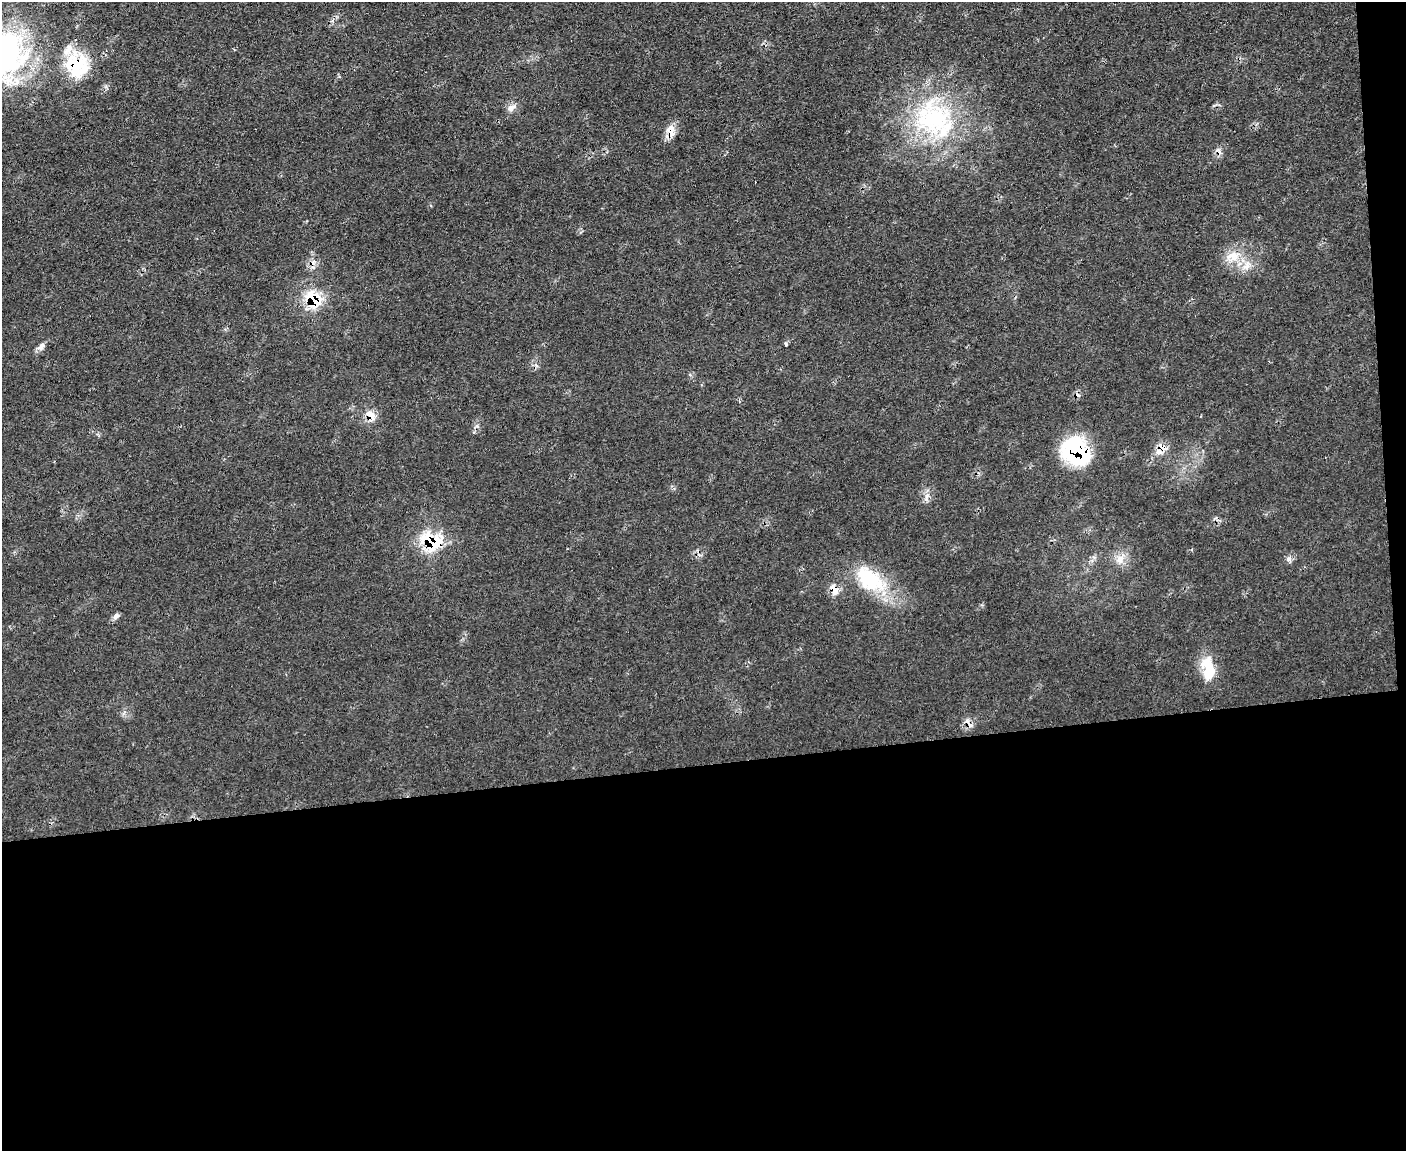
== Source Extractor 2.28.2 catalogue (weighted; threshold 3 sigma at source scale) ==
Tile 12 of 3 x 4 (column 3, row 4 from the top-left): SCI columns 3042-4445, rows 1-1149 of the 4570 x 4596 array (HDU 1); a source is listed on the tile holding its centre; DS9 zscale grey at full resolution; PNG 1408 x 1153 px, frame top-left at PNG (2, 2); no overlay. Shown black and unused: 35% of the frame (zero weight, under 2 of 3 exposures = <1% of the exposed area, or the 3 px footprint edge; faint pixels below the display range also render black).
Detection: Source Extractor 2.28.2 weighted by HDU 2 'WHT'; one run over the whole footprint, this tile lists its part. Background 0.0564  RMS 0.0088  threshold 0.0394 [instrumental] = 3 sigma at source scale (4.5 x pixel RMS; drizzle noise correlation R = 1.50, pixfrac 1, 0.05/0.05 arcsec/px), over >= 5 px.
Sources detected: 27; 4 cosmic-ray / hot-pixel residue — not listed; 3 inside a brighter listed object's ellipse — not listed separately; the other 20 listed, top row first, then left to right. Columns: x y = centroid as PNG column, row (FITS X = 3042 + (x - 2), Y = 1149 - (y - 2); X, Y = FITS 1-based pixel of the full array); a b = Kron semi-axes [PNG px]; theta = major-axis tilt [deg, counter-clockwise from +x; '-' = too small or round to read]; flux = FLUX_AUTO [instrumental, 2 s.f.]
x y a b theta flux
4 55 70 60 89 210
75 62 31 25 34 46
511 108 12 8 35 5.2
933 118 54 50 -8 130
671 131 19 10 87 11
1233 256 20 15 4 18
314 300 20 15 -48 35
786 344 5 4 - 1.3
41 347 11 7 50 4.5
370 414 12 8 -66 9.8
1076 451 30 23 -37 91
1159 452 12 9 -4 7.5
926 498 14 6 83 4.5
431 541 26 18 -21 49
1120 558 12 9 28 7.3
1288 559 6 6 - 3.9
870 579 46 25 -38 59
834 590 10 5 -75 9.5
116 616 7 6 - 3.8
1208 668 32 16 -81 25
Overlapping masked pixels (flux is a lower limit): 8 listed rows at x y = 75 62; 671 131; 314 300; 370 414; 1076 451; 1159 452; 431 541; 834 590
Isophote crosses this tile's border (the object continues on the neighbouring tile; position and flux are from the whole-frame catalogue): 1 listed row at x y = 4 55